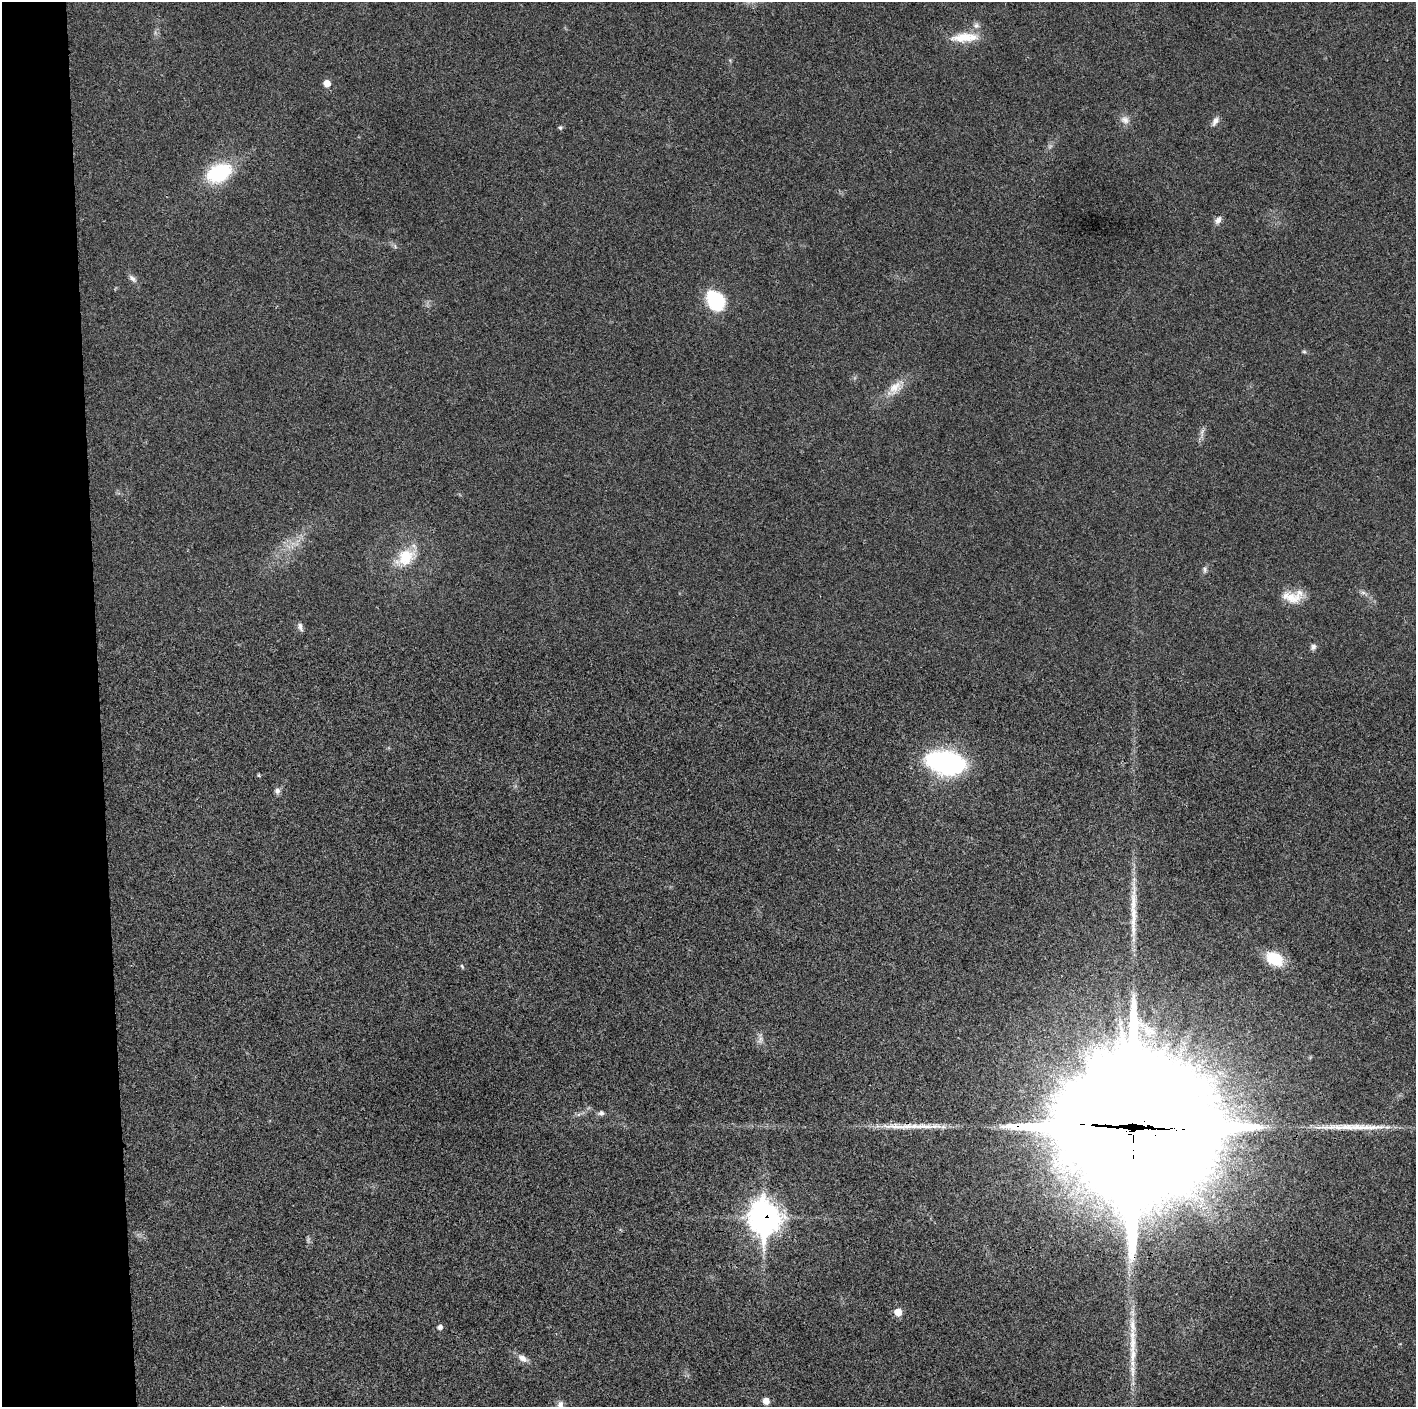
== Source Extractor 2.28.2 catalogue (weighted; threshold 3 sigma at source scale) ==
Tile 4 of 3 x 3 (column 1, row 2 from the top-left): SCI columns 3-1416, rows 1406-2810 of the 4246 x 4219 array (HDU 1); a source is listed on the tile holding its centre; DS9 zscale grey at full resolution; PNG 1418 x 1409 px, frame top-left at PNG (2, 2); no overlay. Shown black and unused: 7% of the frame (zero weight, under 3 of 4 exposures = <1% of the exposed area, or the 3 px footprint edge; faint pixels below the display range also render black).
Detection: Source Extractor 2.28.2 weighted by HDU 2 'WHT'; one run over the whole footprint, this tile lists its part. Background 0.0233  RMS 0.0054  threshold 0.0241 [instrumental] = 3 sigma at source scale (4.5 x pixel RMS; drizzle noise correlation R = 1.50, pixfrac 1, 0.05/0.05 arcsec/px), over >= 5 px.
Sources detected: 42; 1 too faint to see at this stretch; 3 long thin detections or spike segments (spike, bleed or trail) — not listed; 3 inside a brighter listed object's ellipse — not listed separately; the other 35 listed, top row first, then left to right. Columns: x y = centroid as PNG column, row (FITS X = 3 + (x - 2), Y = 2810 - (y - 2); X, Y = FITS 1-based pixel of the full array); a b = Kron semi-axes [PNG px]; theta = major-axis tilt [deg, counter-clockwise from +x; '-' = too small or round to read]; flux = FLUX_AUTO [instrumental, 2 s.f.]
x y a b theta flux
976 25 9 8 - 2.2
965 37 38 12 4 13
327 83 7 6 - 4.3
1125 120 12 10 -42 3.3
1215 121 14 7 60 2.5
560 128 6 5 - 0.94
219 173 30 19 25 35
1218 220 10 7 58 2.5
132 278 13 6 -43 2.1
716 301 22 16 -60 32
1304 352 6 4 -1 0.73
895 388 22 14 47 8.2
1202 432 11 4 57 1.6
406 557 25 16 34 18
1205 570 9 5 83 1.4
1363 593 7 4 -2 1.3
1291 597 29 14 -9 10
300 626 11 6 -69 1.9
1313 647 8 7 - 1.6
946 763 32 17 -11 120
259 775 5 4 - 0.62
277 791 8 7 - 1.9
1274 958 16 12 -31 20
462 966 7 3 -63 0.68
760 1040 10 6 74 2.1
601 1113 8 6 8 1.7
896 1126 37 8 -1 9.9
1133 1127 57 45 -8 32000
764 1218 15 11 -84 560
898 1312 8 7 - 5.4
440 1327 7 7 - 1.5
1133 1344 32 9 87 11
523 1358 15 8 -32 3.6
766 1401 7 6 - 3.6
560 1405 13 8 81 3
Overlapping masked pixels (flux is a lower limit): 2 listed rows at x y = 1133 1127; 764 1218
Isophote crosses this tile's border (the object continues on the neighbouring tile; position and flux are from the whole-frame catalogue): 1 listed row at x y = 560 1405